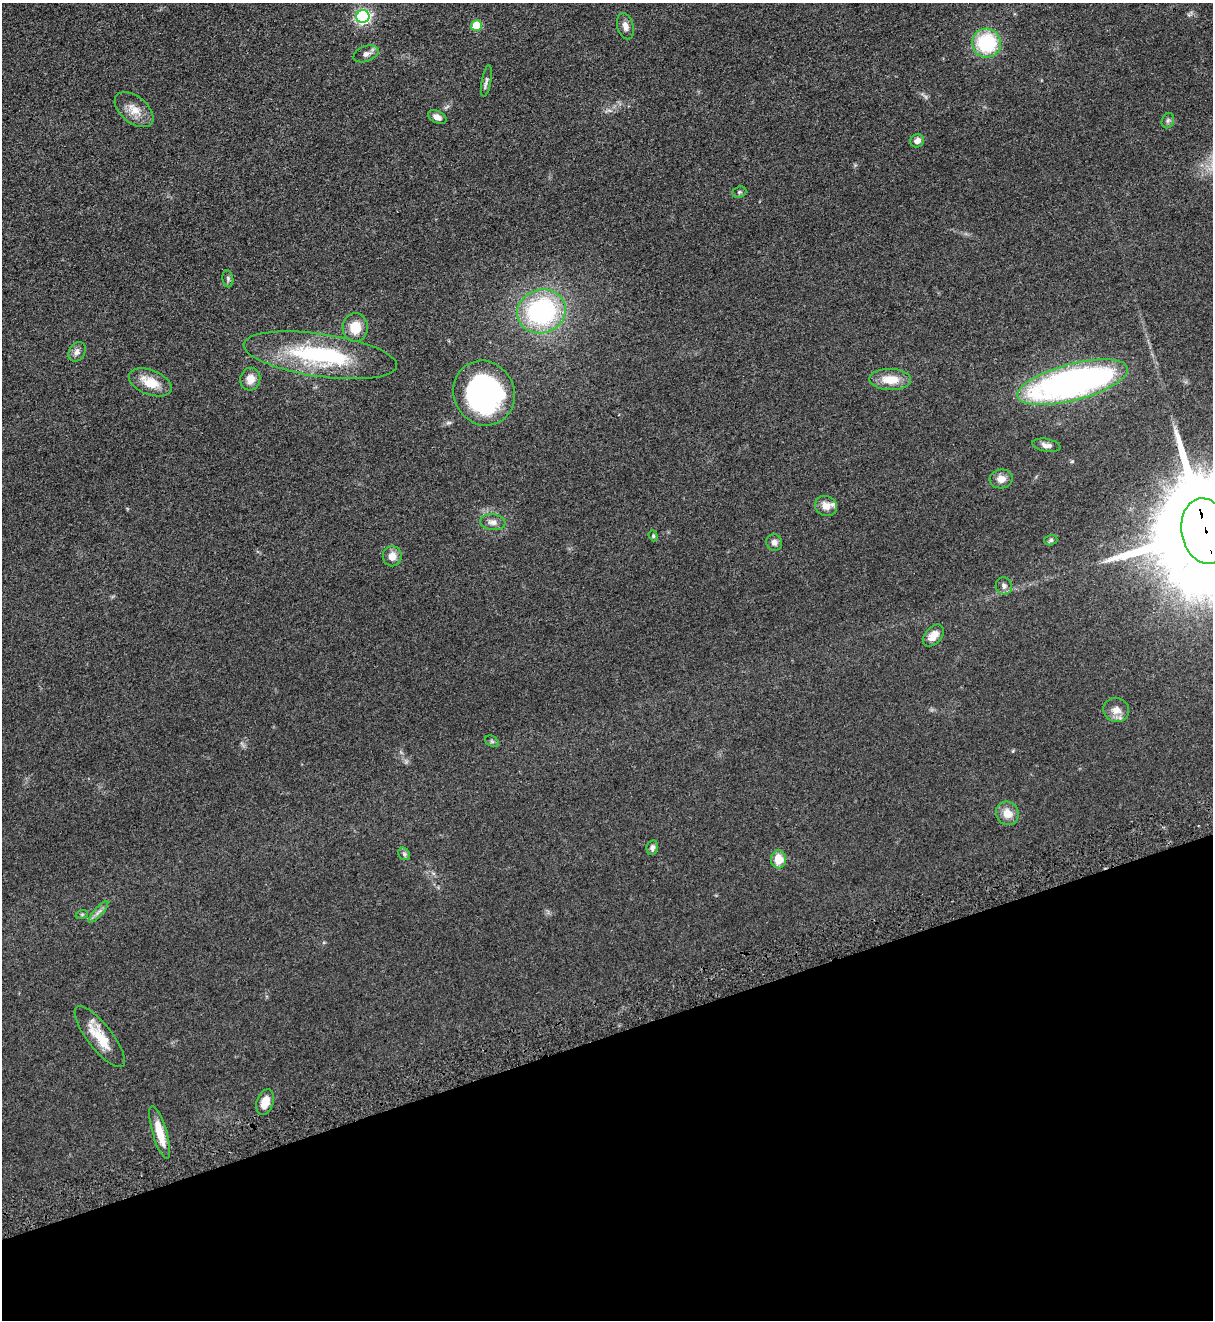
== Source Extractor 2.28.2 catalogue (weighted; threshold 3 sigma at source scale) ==
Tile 14 of 4 x 4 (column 2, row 4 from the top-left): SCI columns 1525-2735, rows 56-1373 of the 5347 x 5383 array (HDU 1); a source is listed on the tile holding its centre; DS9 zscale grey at full resolution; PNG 1215 x 1322 px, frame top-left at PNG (2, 3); each listed source drawn as its Kron ellipse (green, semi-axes under 4 px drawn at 4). Shown black and unused: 22% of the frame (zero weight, under 3 of 5 exposures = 4% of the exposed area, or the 3 px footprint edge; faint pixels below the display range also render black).
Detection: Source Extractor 2.28.2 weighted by HDU 2 'WHT'; one run over the whole footprint, this tile lists its part. Background 0.0758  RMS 0.0069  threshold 0.0309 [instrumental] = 3 sigma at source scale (4.5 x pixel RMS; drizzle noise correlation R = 1.50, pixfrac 1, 0.05/0.05 arcsec/px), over >= 5 px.
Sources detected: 43; all 43 listed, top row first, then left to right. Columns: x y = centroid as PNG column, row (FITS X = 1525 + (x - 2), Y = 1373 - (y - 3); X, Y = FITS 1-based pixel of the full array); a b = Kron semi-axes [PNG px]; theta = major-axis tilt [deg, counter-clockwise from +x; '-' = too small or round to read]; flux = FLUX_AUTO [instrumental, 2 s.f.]
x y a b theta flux
363 17 6 6 - 120
476 25 5 5 - 19
625 26 13 8 -74 3.8
986 43 14 14 - 44
366 54 13 7 21 3.2
486 81 16 5 80 2.1
134 110 22 13 -39 9.1
437 117 10 6 -25 3
1168 121 8 6 69 1.5
917 141 7 6 - 3.3
739 192 7 5 21 1.3
228 279 8 5 -81 1.4
541 311 24 21 19 95
355 328 14 12 85 12
77 352 10 8 58 3.1
320 355 77 21 -8 72
250 379 11 10 - 6.1
890 380 20 10 -2 12
150 382 22 12 -21 13
1073 382 57 18 15 260
484 393 33 30 -65 140
1046 445 14 6 -10 3.1
1001 479 11 9 6 4.9
826 506 11 10 - 7.1
493 522 13 8 -7 3.5
1206 531 33 24 -78 22000
653 536 5 4 - 0.8
1051 540 6 5 - 1.3
774 542 8 8 - 2.7
392 556 10 9 - 5.4
1004 586 8 8 - 2.7
933 635 13 8 47 7
1116 710 13 12 - 5.7
492 741 7 5 -31 1.2
1007 813 12 11 - 7.7
652 847 7 6 - 2.4
404 854 7 5 -48 1.2
778 859 9 7 -90 10
98 912 14 4 48 2.5
82 914 6 4 19 0.85
100 1037 37 12 -52 16
265 1102 13 8 71 7.7
160 1133 27 7 -74 12
Overlapping masked pixels (flux is a lower limit): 1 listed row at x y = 1206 531
Isophote crosses this tile's border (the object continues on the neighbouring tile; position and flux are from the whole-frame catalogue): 1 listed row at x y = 1206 531